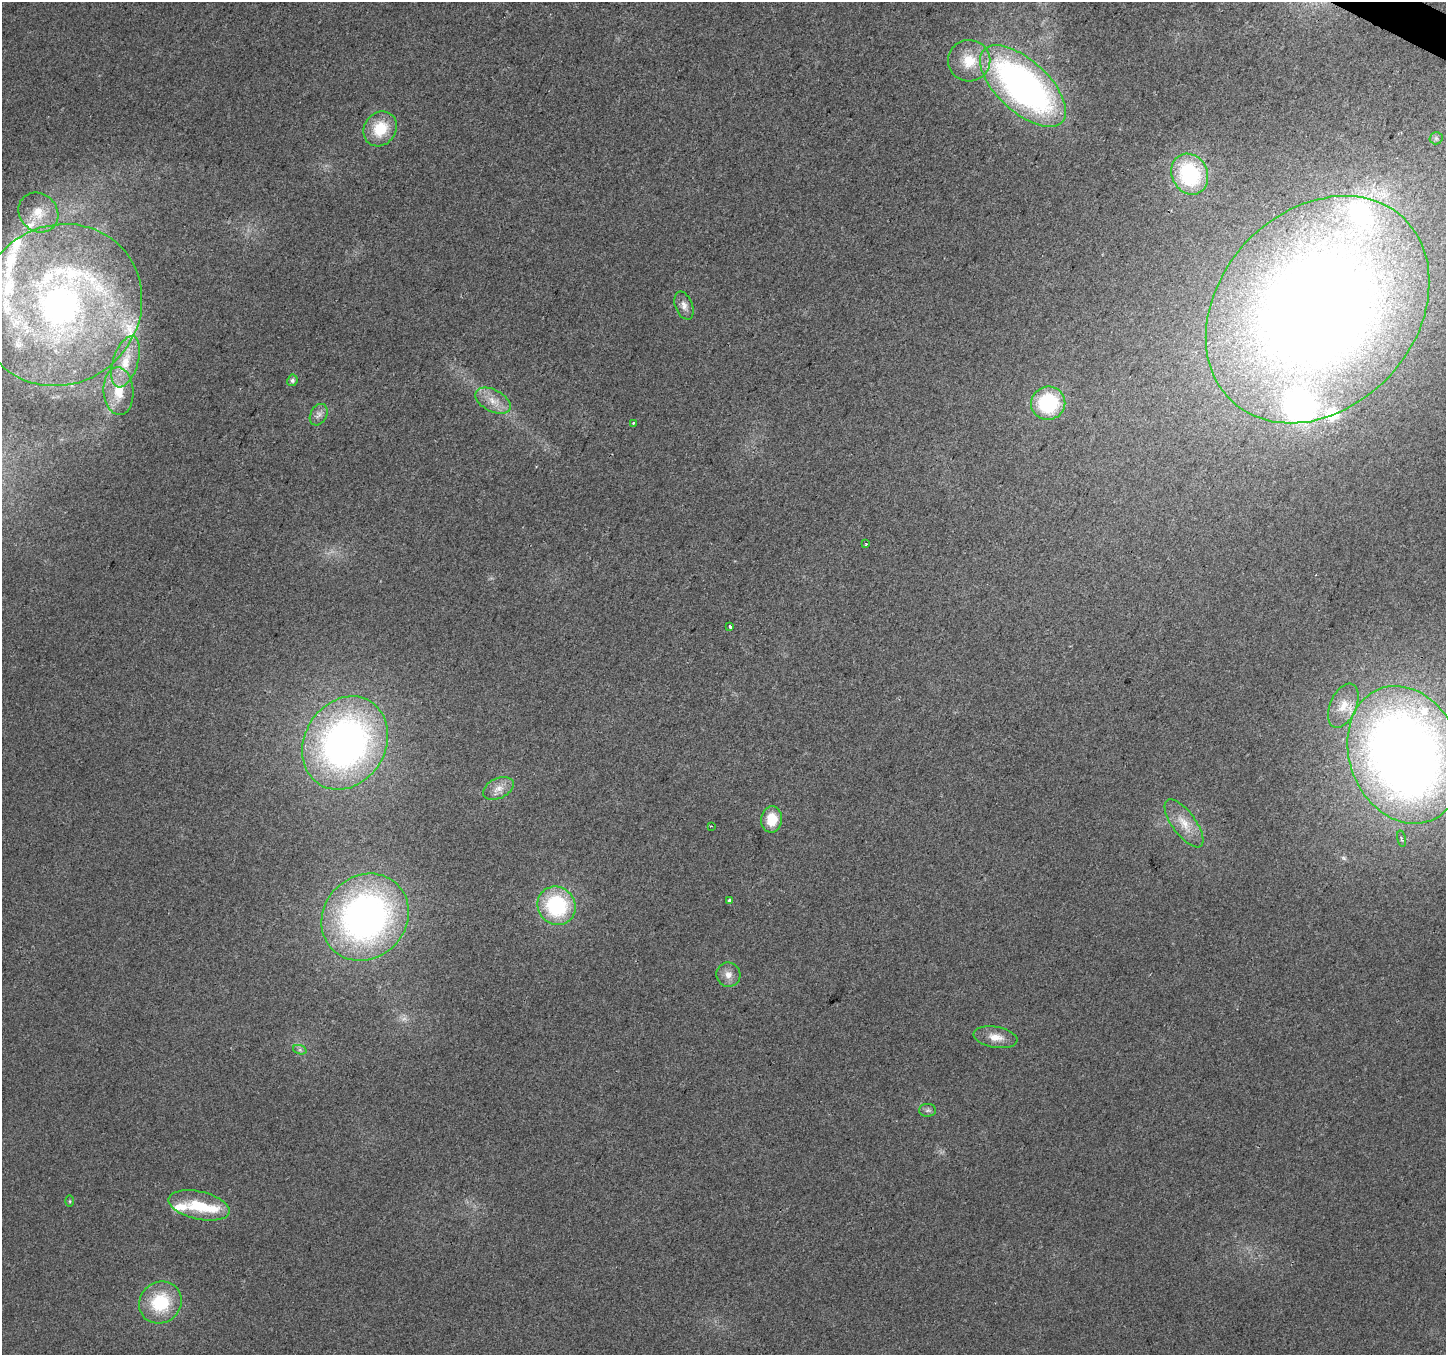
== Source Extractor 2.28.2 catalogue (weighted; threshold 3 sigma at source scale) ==
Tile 10 of 4 x 4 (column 2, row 3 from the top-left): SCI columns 1450-2893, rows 1618-2970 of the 5781 x 5874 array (HDU 1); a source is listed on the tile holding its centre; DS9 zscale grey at full resolution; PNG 1448 x 1357 px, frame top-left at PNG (2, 2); each listed source drawn as its Kron ellipse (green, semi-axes under 4 px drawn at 4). Shown black and unused: <1% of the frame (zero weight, under 2 of 3 exposures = <1% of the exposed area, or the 3 px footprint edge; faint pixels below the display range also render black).
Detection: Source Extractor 2.28.2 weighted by HDU 2 'WHT'; one run over the whole footprint, this tile lists its part. Background 0.0221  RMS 0.0079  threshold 0.0355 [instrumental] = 3 sigma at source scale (4.5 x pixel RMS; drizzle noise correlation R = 1.50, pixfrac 1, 0.0396/0.0396 arcsec/px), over >= 5 px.
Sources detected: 52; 1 too faint to see at this stretch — neither listed nor drawn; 15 inside a brighter listed object's ellipse — not listed separately; the other 36 listed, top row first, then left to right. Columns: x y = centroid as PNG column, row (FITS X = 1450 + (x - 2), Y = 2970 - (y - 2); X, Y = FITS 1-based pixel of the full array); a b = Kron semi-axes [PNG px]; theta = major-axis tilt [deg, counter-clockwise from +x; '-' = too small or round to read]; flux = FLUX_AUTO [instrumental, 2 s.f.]
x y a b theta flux
969 61 21 20 - 24
1023 86 53 25 -43 360
380 129 18 15 54 26
1436 138 6 6 - 2
1190 174 21 18 -64 81
38 212 21 18 -45 19
60 305 84 79 39 380
684 306 14 8 -68 5.1
1318 310 125 98 47 1400
126 362 27 12 72 17
292 380 6 5 - 2.1
119 391 24 15 -87 20
493 401 19 11 -27 11
1048 403 17 16 - 61
319 415 11 8 61 4
633 424 4 2 - 1.2
866 544 3 2 - 0.73
730 626 4 3 - 1.4
1343 706 23 13 66 14
345 743 49 40 59 360
1405 755 71 55 -68 1000
498 788 16 10 25 7.8
772 819 13 10 83 18
1184 823 28 11 -54 14
711 826 3 2 - 0.76
1401 839 8 4 -77 1.8
730 901 4 3 - 2.5
556 906 20 18 -48 71
365 917 46 41 45 330
728 975 12 12 - 6.6
995 1037 22 10 -9 10
300 1050 7 4 -18 1.7
928 1110 8 6 1 2.3
70 1201 5 3 - 0.79
199 1205 31 14 -13 31
160 1303 22 20 40 42
Isophote crosses this tile's border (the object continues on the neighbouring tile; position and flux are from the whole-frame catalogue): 1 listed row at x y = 1318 310